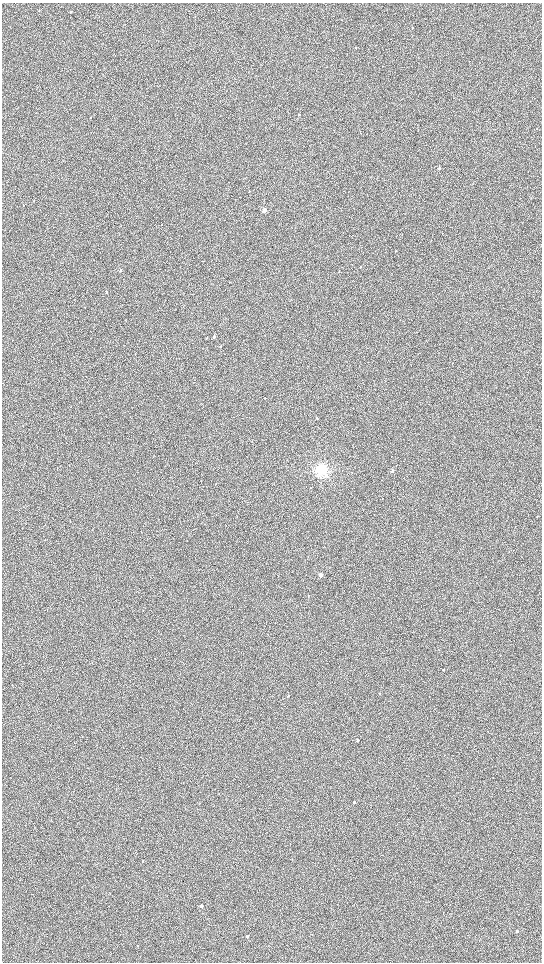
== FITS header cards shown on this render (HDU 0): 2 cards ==
NAXIS1  =                 1080 / length of data axis 1
NAXIS2  =                 1920 / length of data axis 2

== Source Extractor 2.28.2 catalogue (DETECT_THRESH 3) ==
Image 1080 x 1920 px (HDU 0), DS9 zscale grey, zoomed out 1/2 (1 PNG px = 2 x 2 image px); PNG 544 x 964 px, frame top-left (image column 1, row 1919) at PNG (2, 3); no overlay
Background 914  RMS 120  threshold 373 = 3 sigma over >= 5 px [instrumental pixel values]
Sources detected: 29; all 29 listed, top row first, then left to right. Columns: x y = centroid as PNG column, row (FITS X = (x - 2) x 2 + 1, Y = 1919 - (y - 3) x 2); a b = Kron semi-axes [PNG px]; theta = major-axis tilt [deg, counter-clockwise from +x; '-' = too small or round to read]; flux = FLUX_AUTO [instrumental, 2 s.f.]
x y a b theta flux
39 11 2 2 - 9100
71 12 3 2 - 14000
356 47 3 2 - 14000
299 114 3 2 - 14000
90 117 3 2 - 13000
439 168 3 2 - 29000
34 200 3 2 - 10000
23 206 2 2 - 8700
264 210 3 2 - 190000
361 267 2 2 - 8600
121 270 3 2 - 30000
107 292 3 2 - 11000
214 337 4 3 - 30000
207 338 3 2 - 17000
221 346 3 2 - 9200
317 418 3 2 - 9200
321 470 12 10 77 420000
392 471 3 2 - 44000
321 575 3 2 - 180000
444 670 2 1 - 18000
380 693 3 2 - 11000
288 696 2 2 - 20000
358 740 2 2 - 50000
354 802 2 2 - 40000
292 859 2 2 - 7800
143 861 2 2 - 19000
202 906 2 2 - 110000
517 931 2 2 - 42000
247 937 2 2 - 60000